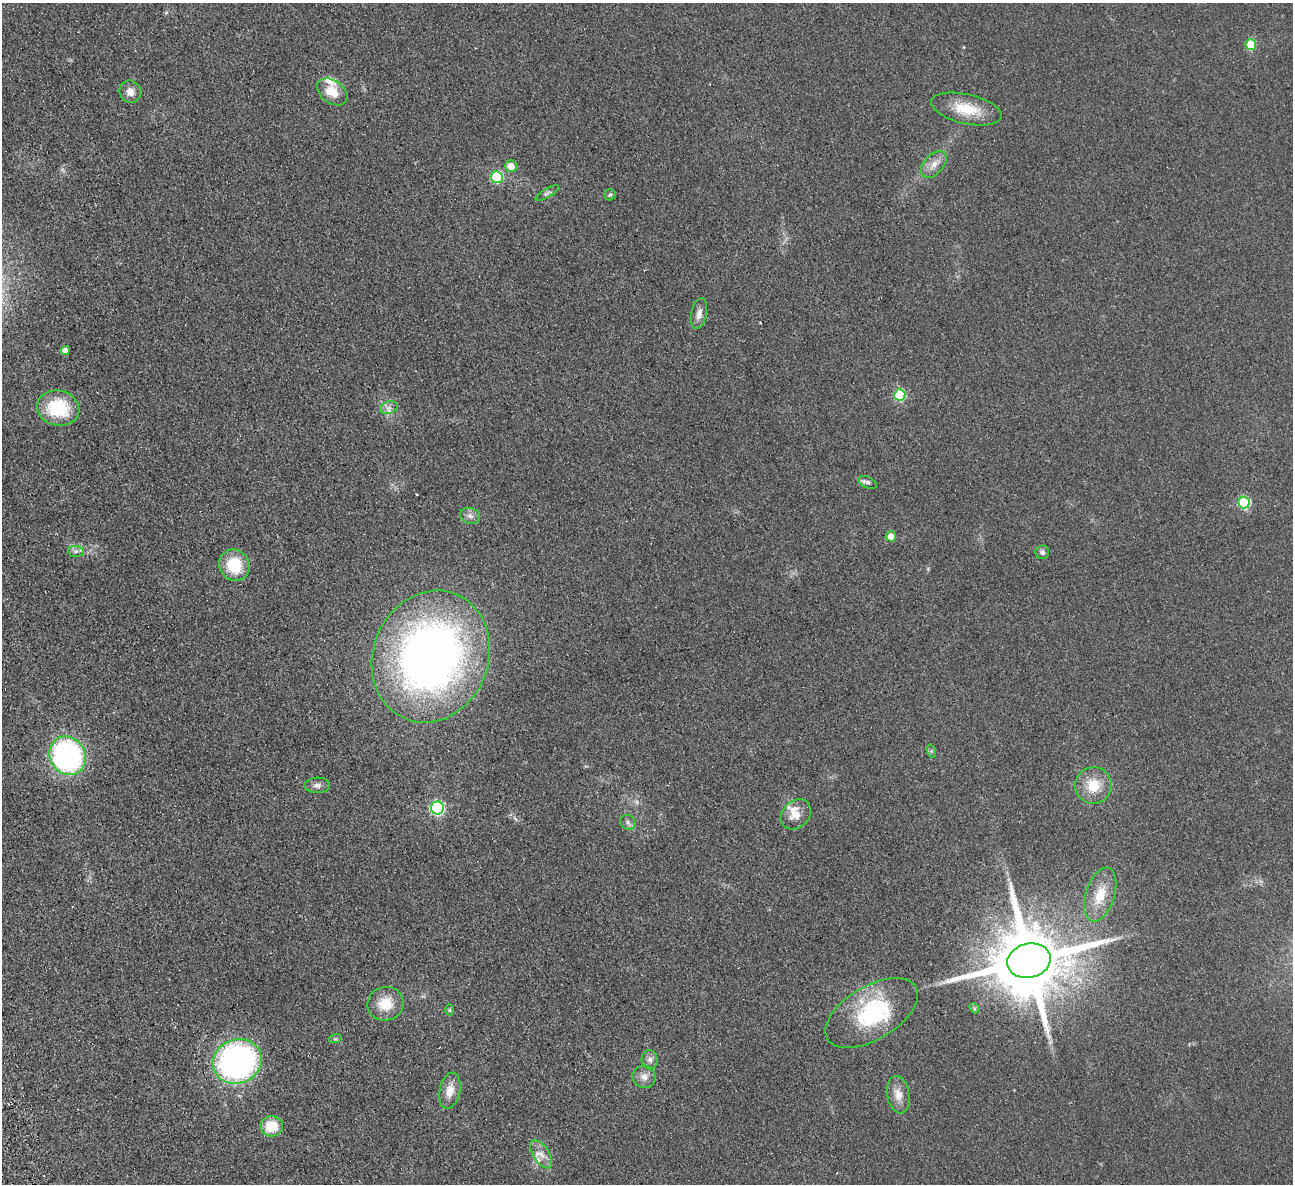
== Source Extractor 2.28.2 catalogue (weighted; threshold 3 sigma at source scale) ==
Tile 7 of 4 x 4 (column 3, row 2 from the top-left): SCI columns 2636-3926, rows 2648-3829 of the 5272 x 5176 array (HDU 1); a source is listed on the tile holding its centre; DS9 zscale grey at full resolution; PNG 1295 x 1186 px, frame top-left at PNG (2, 3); each listed source drawn as its Kron ellipse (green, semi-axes under 4 px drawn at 4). Shown black and unused: <1% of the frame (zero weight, under 2 of 3 exposures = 3% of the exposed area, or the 3 px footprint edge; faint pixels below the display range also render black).
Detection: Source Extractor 2.28.2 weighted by HDU 2 'WHT'; one run over the whole footprint, this tile lists its part. Background 0.0624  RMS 0.0095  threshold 0.0429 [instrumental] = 3 sigma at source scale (4.5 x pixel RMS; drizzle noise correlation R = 1.50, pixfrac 1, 0.05/0.05 arcsec/px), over >= 5 px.
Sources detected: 48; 1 inside a brighter object's white glare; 1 cosmic-ray / hot-pixel residue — neither listed nor drawn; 3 inside a brighter listed object's ellipse — not listed separately; the other 43 listed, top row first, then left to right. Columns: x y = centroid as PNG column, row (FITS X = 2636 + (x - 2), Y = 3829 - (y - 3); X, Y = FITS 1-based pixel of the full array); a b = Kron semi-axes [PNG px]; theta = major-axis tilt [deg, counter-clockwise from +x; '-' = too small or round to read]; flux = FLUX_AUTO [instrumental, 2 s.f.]
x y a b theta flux
1251 44 5 5 - 27
130 92 11 10 - 7.2
332 92 17 11 -35 19
966 109 36 14 -13 30
934 164 16 9 48 8.9
511 166 6 6 - 9.9
497 177 6 6 - 61
547 193 13 4 31 2.5
610 195 6 5 - 1.7
699 314 16 7 79 7
65 351 4 4 - 7.8
900 395 5 5 - 66
58 408 21 17 -13 51
389 408 9 6 16 4.2
868 482 10 5 -26 2.7
1244 502 6 5 - 73
470 516 10 7 -17 4.3
891 536 5 5 - 11
76 551 8 5 -6 2.9
1042 552 7 6 - 2.7
234 565 16 14 -55 35
431 657 67 57 68 640
931 751 7 4 -71 1.4
68 756 20 17 -59 230
317 785 12 7 3 4.4
1093 785 18 18 - 23
437 808 6 6 - 160
796 814 17 13 45 13
628 822 8 7 - 3.1
1100 895 28 14 72 24
1029 961 22 17 14 13000
385 1004 18 17 - 22
974 1008 5 4 - 1.4
450 1010 6 4 89 1.2
871 1013 51 26 31 87
335 1039 6 4 18 1.4
650 1060 9 8 - 4.2
237 1061 25 22 22 290
644 1077 11 11 - 6.7
450 1091 18 10 77 12
898 1095 19 11 -80 10
272 1126 11 10 - 26
541 1154 16 8 -57 8.2